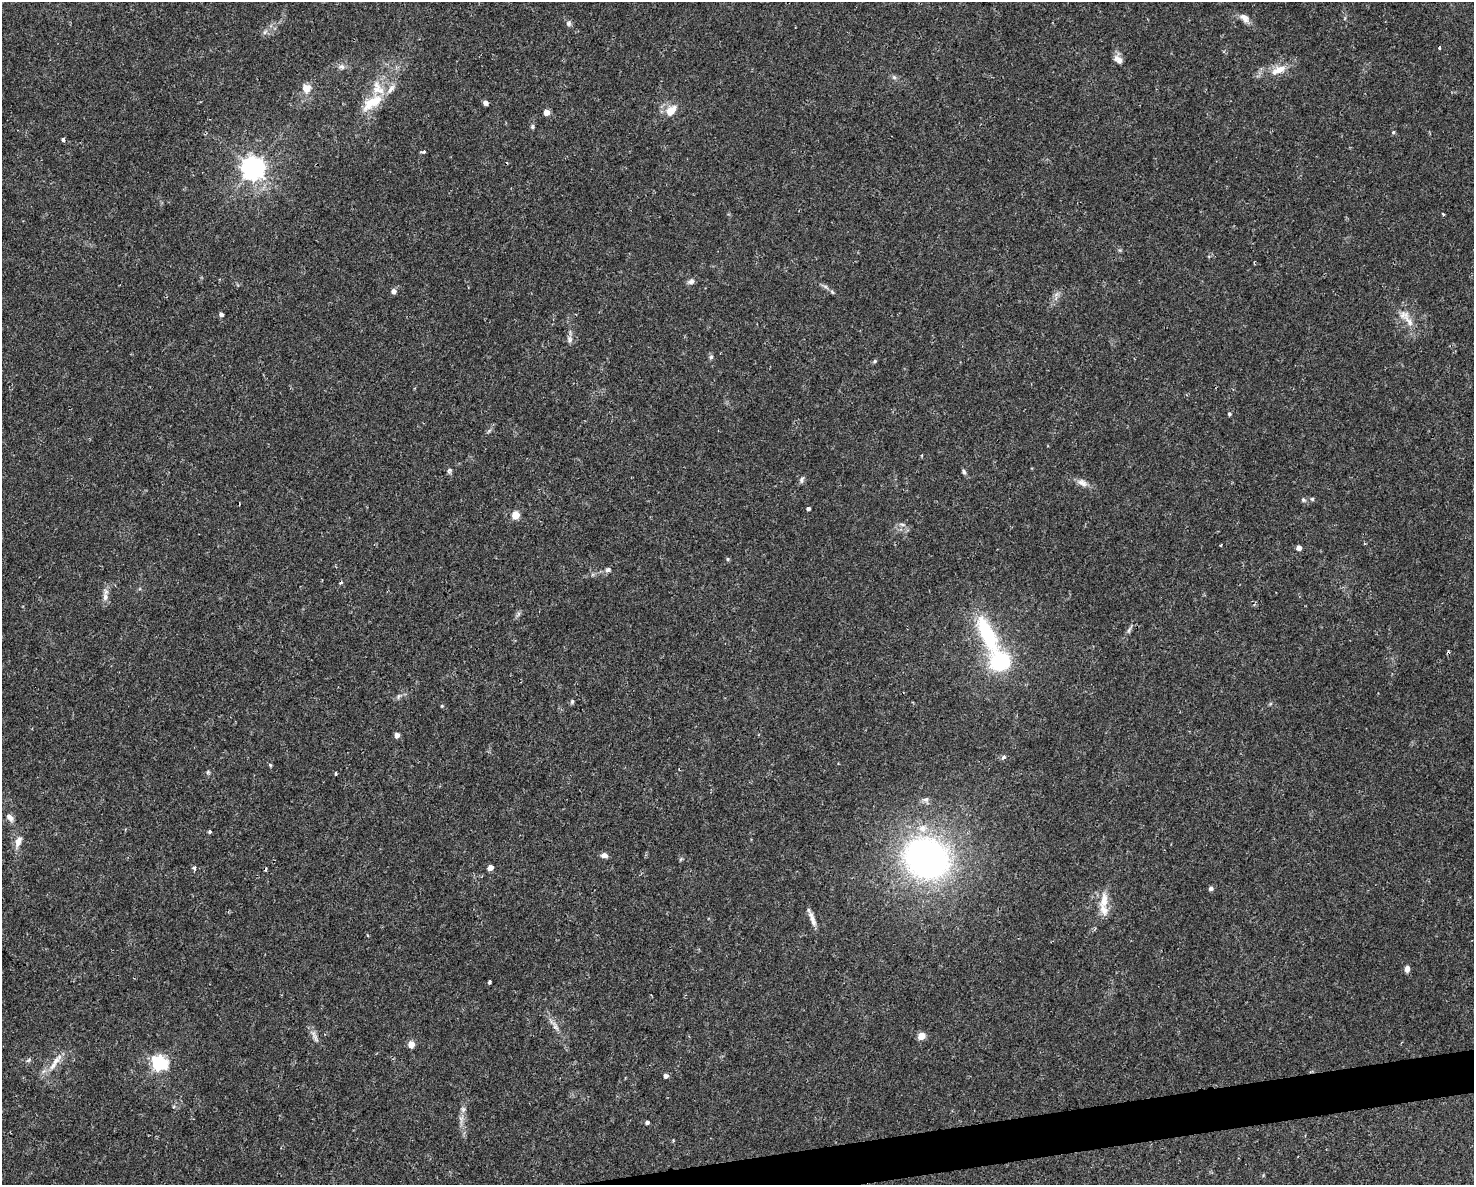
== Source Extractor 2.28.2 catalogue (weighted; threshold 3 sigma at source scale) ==
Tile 5 of 3 x 4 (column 2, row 2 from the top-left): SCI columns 1535-3006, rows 2368-3550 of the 4496 x 4734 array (HDU 1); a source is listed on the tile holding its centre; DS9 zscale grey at full resolution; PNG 1476 x 1187 px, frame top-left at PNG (2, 2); no overlay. Shown black and unused: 2% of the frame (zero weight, under 2 of 3 exposures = <1% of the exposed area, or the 3 px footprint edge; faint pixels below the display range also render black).
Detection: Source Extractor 2.28.2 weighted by HDU 2 'WHT'; one run over the whole footprint, this tile lists its part. Background 0.0143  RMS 0.0026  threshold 0.0117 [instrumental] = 3 sigma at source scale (4.5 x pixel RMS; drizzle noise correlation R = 1.50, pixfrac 1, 0.0396/0.0396 arcsec/px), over >= 5 px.
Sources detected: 91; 3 cosmic-ray / hot-pixel residue — not listed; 7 inside a brighter listed object's ellipse — not listed separately; the other 81 listed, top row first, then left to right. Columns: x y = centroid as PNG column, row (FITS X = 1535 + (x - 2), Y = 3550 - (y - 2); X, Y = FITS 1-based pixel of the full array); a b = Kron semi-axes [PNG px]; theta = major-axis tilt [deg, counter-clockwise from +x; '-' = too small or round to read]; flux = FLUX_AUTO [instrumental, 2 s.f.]
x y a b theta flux
1245 18 16 9 -41 1.8
569 23 8 6 67 0.68
265 32 8 4 53 0.58
1439 48 3 3 - 0.65
1118 59 13 8 -41 1.5
342 67 9 7 -14 1
1279 70 21 9 25 3.7
894 77 7 5 -43 0.59
306 88 12 11 - 2.6
370 102 33 13 49 7.7
485 103 4 4 - 1.3
671 110 16 11 47 3.5
547 112 4 4 - 2.9
532 127 7 5 90 0.43
1393 132 5 4 - 0.32
63 140 4 4 - 0.6
423 152 5 4 - 0.57
253 168 8 7 - 230
1443 214 4 3 - 0.25
691 281 9 7 32 0.92
393 291 5 5 - 1.3
832 292 7 4 -46 0.45
221 314 4 4 - 1
1409 321 25 7 -52 2.7
569 339 11 7 80 1.1
711 357 6 6 - 0.51
875 361 5 5 - 0.34
1229 414 5 4 - 0.42
489 431 8 4 38 0.48
922 455 4 3 - 0.26
449 471 8 6 80 0.59
964 472 7 5 -73 0.51
802 480 10 5 68 0.68
1082 483 16 8 -24 1.7
1312 499 5 5 - 0.39
1303 500 6 5 - 0.51
808 508 4 3 - 1.8
515 515 5 5 - 8
902 524 8 4 -9 0.58
1221 545 4 3 - 1.1
1299 548 4 4 - 1.6
728 559 5 4 - 0.37
608 570 8 6 19 0.71
105 597 10 7 90 1.4
518 614 7 4 71 0.54
1129 630 11 5 67 0.7
987 634 56 18 -65 22
398 696 9 3 76 0.47
572 701 6 5 - 0.47
442 706 5 4 - 0.25
397 735 4 4 - 1.9
1004 757 5 4 - 0.96
270 765 5 4 - 0.33
208 772 6 5 - 0.38
336 774 3 2 - 0.38
925 800 10 6 15 0.88
10 817 13 7 -46 1.4
210 832 4 3 - 0.48
18 842 15 7 70 2.1
604 855 8 6 -5 1.2
927 858 42 36 -24 94
681 859 6 4 71 0.34
194 868 4 3 - 1.2
490 868 5 4 - 2.3
1211 888 5 5 - 0.79
1104 900 25 11 82 4.1
812 919 22 5 -70 1.8
368 935 4 3 - 0.3
1407 969 7 5 88 1.3
489 982 4 3 - 0.8
555 1026 17 6 -61 1.6
921 1036 5 4 - 6.4
315 1037 11 6 -74 1.1
411 1044 5 5 - 3.4
29 1060 8 5 28 0.52
56 1061 24 7 46 3.2
159 1063 6 6 - 66
665 1076 4 4 - 1.2
174 1107 5 4 - 0.44
463 1109 8 6 -89 0.74
647 1122 4 4 - 0.73